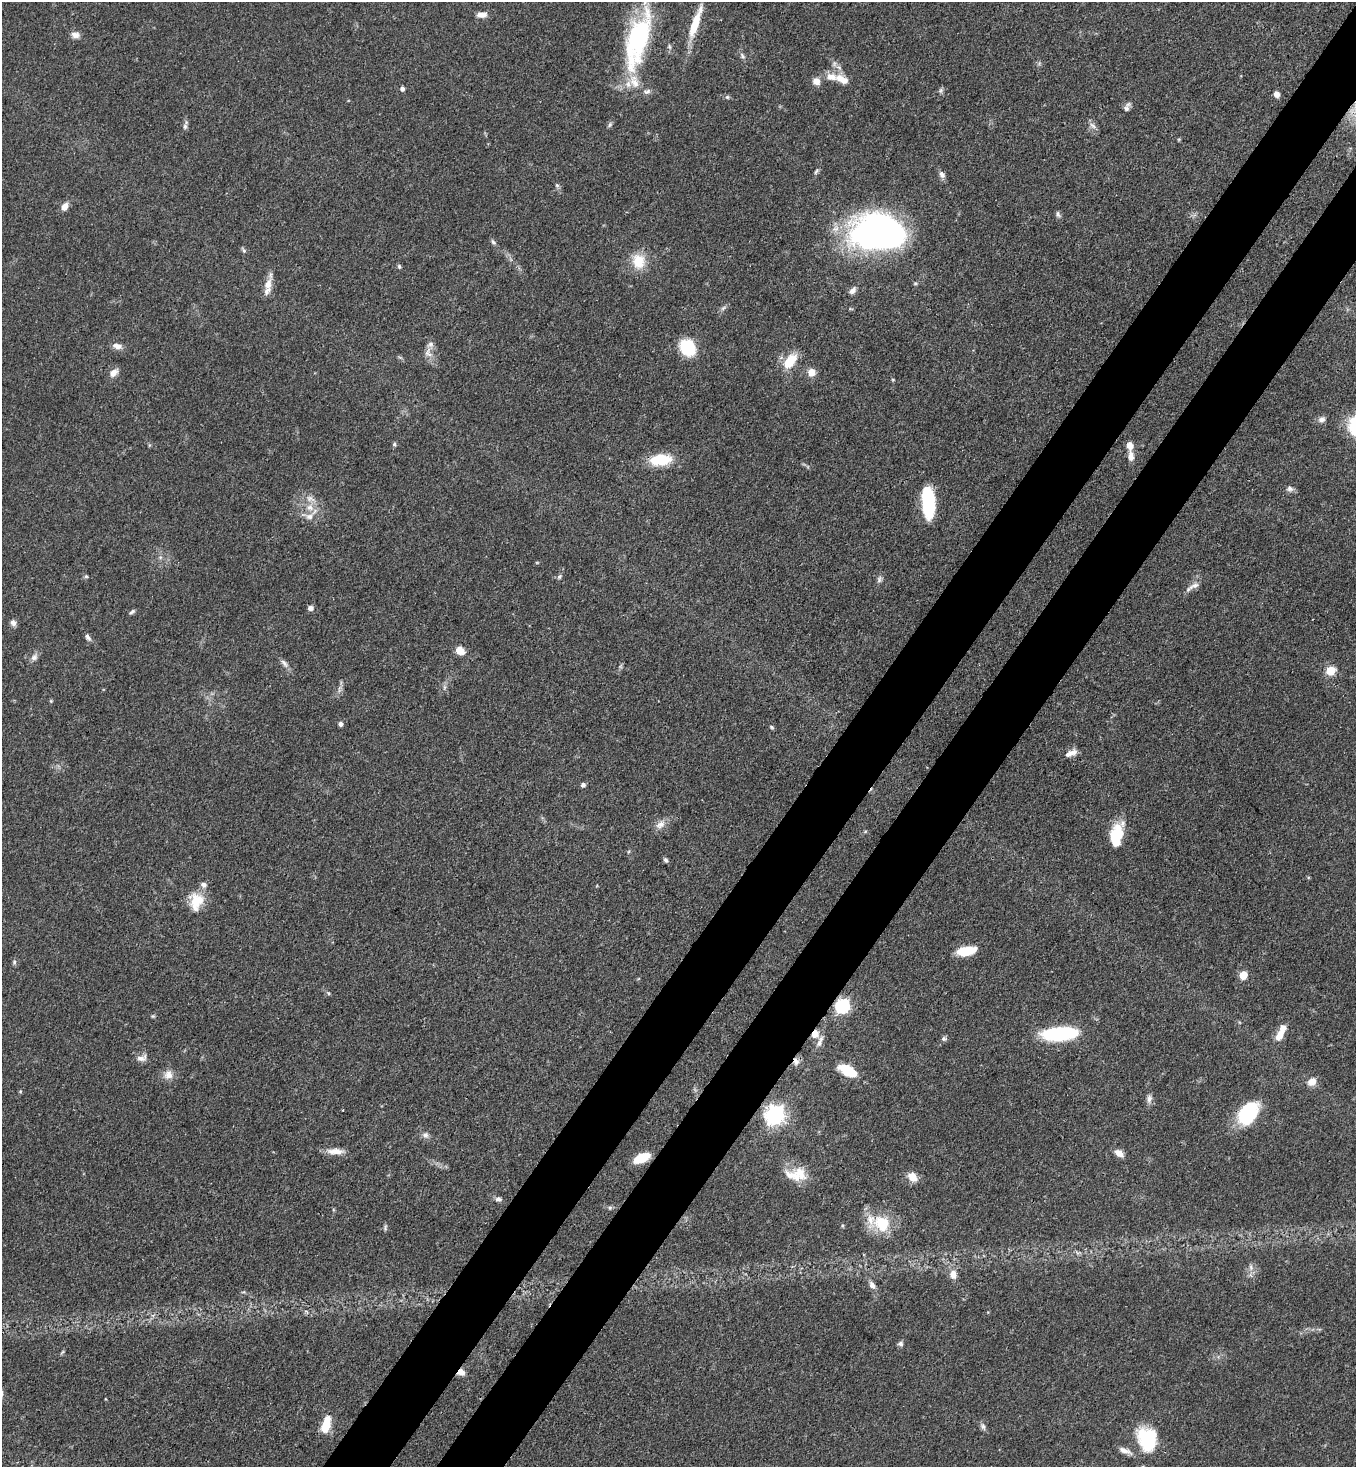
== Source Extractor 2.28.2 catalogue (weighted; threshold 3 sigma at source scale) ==
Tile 10 of 4 x 4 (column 2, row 3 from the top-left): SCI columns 1579-2932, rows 1529-2993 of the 6011 x 5988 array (HDU 1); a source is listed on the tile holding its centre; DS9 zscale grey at full resolution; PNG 1358 x 1469 px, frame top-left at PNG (2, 2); no overlay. Shown black and unused: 9% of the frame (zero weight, under 3 of 4 exposures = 7% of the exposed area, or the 3 px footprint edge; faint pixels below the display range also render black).
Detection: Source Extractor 2.28.2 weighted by HDU 2 'WHT'; one run over the whole footprint, this tile lists its part. Background 0.0833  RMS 0.0039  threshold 0.0174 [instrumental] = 3 sigma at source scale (4.5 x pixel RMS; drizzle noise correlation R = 1.50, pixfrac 1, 0.05/0.05 arcsec/px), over >= 5 px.
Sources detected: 116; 1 inside a brighter object's white glare — not listed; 10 inside a brighter listed object's ellipse — not listed separately; the other 105 listed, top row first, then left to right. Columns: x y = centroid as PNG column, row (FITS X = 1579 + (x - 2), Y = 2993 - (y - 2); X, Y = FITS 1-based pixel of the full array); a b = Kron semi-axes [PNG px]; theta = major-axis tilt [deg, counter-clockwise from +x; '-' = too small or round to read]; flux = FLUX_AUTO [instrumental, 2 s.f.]
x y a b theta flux
481 15 13 7 -1 2.4
694 25 34 9 71 11
75 35 11 8 -10 2.1
637 40 77 26 74 56
669 47 7 5 -70 0.8
742 56 9 5 -54 1.1
842 79 21 10 -28 5.3
816 81 9 8 - 2.8
402 89 4 4 - 1.4
941 90 6 6 - 0.83
647 91 10 6 21 1.3
1276 94 6 5 - 2.6
727 97 6 5 - 0.66
1126 108 9 8 - 1.4
1093 125 11 5 -41 1.5
185 126 9 6 81 1.1
816 171 8 5 62 0.77
942 174 9 7 -65 1.7
557 185 6 5 - 0.67
64 207 8 6 55 3
1058 214 9 5 -69 1
878 233 49 30 -1 170
493 242 8 5 -45 0.84
244 250 8 4 -58 0.75
638 261 19 16 -84 8.6
399 267 6 4 -88 0.62
268 284 16 10 73 3.8
853 290 10 6 51 1.6
723 308 8 4 45 0.92
117 346 13 7 -13 2.3
687 348 13 10 -54 22
428 353 14 10 -76 3
790 361 17 10 54 10
811 372 9 8 - 3.4
113 373 12 7 49 2.6
1322 419 10 8 17 1.6
394 444 6 5 - 0.69
1130 446 8 6 -75 3.2
1131 456 12 6 -83 2.6
660 460 22 11 6 15
1289 488 8 7 - 1.4
928 502 33 13 -86 22
310 507 11 9 -41 3.4
86 576 5 5 - 0.54
559 577 7 6 - 0.8
879 579 10 6 74 1.1
1194 585 18 6 25 2.3
310 608 6 6 - 1.5
132 612 9 4 37 0.79
13 623 9 7 -53 1.4
88 637 10 5 -59 1.3
460 651 10 8 -31 3.7
34 657 10 8 43 1.7
284 663 13 6 -51 1.7
1330 671 5 5 - 17
339 689 13 3 75 1.2
340 724 5 5 - 1.1
772 727 6 4 -28 0.55
1071 753 16 6 22 2.8
583 785 5 4 - 1.3
660 825 15 9 33 2.9
865 831 6 4 2 0.5
1116 836 24 13 84 14
666 860 6 5 - 0.88
197 901 19 18 - 9
966 951 21 9 11 9.2
14 962 6 5 - 0.74
1243 975 5 5 - 12
328 993 6 4 -46 0.52
842 1006 7 6 - 73
153 1016 6 4 17 0.48
815 1034 9 7 67 4.3
1060 1034 36 13 4 30
1280 1035 13 8 60 4
943 1039 6 6 - 0.9
819 1043 11 7 61 1.9
142 1058 15 8 8 2.2
796 1061 11 7 -85 2.1
847 1070 15 10 -30 11
168 1075 12 12 - 3.2
1312 1082 11 9 35 3.3
1149 1099 12 7 82 1.7
343 1110 3 3 - 0.55
1248 1113 25 16 55 25
775 1115 8 7 - 200
425 1135 10 6 0 1.4
335 1151 22 8 -1 3.9
1119 1153 11 7 -35 2.7
641 1158 16 7 23 10
799 1175 21 19 30 8.6
913 1177 12 9 -42 4.5
498 1199 8 6 -3 1.2
610 1208 6 5 - 0.67
882 1223 23 18 -51 14
385 1227 10 3 80 0.63
1251 1267 9 6 -88 1.6
953 1274 11 9 -84 3.4
872 1285 9 7 -59 1.9
900 1344 7 6 - 1.1
62 1352 8 3 45 0.49
461 1372 9 7 -2 2.3
326 1425 19 8 75 8.4
983 1426 10 6 -78 1.2
1147 1439 29 22 -72 21
1124 1451 18 6 -20 2.7
Overlapping masked pixels (flux is a lower limit): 4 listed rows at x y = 842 1006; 815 1034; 796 1061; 461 1372
Isophote crosses this tile's border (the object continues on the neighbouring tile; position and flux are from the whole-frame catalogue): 1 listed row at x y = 637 40